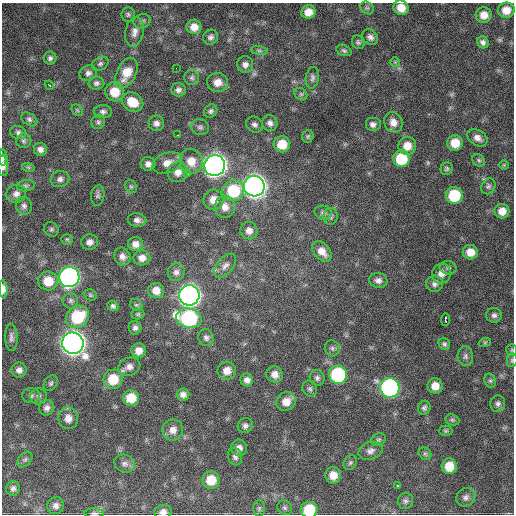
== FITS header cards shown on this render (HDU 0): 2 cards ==
NAXIS1  =                  512 / Axis length
NAXIS2  =                  512 / Axis length

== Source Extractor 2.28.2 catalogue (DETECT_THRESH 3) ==
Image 512 x 512 px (HDU 0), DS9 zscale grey, 1 PNG px = 1 image px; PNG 516 x 516 px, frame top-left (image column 1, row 512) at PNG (2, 3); each listed source drawn as its Kron ellipse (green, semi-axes under 4 px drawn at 4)
Background 857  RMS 25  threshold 74.7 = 3 sigma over >= 5 px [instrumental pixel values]
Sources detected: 167; all 167 listed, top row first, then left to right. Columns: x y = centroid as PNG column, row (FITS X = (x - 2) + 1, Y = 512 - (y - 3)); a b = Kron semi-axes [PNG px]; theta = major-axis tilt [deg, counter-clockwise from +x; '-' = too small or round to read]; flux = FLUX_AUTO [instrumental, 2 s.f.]
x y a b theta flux
367 8 7 6 - 3.7e+03
401 8 7 7 - 2.1e+04
506 10 8 7 - 2.0e+04
308 12 7 6 - 1.7e+04
128 14 7 7 - 3.8e+03
484 15 8 8 - 1.6e+04
142 21 9 7 17 4.6e+03
194 27 7 7 - 1.5e+04
134 32 15 9 79 1.2e+04
211 37 8 7 - 5.7e+03
370 37 8 7 - 6.7e+03
358 42 7 6 - 3.8e+03
483 42 6 5 - 5.8e+03
344 50 8 5 -23 3.6e+03
259 51 9 4 -8 3.7e+03
50 58 6 6 - 4.6e+03
395 62 5 5 - 2.2e+03
100 64 9 6 28 4.3e+03
245 65 8 8 - 7.7e+03
176 68 2 2 - 3.2e+03
88 73 9 7 26 6.6e+03
126 73 16 9 63 3.0e+04
192 78 7 7 - 4.6e+03
312 78 11 6 82 5.5e+03
218 82 10 9 - 1.6e+04
96 83 8 6 0 5.0e+03
49 85 5 3 - 5.8e+03
178 90 7 6 - 6.1e+03
115 92 9 9 - 3.3e+04
301 94 7 5 -43 3.1e+03
132 102 11 9 -31 3.2e+04
77 110 6 5 - 2.4e+03
211 111 7 6 - 4.2e+03
103 112 9 6 1 5.3e+03
29 119 9 6 -34 4.5e+03
98 122 7 6 - 3.9e+03
393 122 10 9 - 1.4e+04
156 123 8 7 - 7.7e+03
270 123 8 7 - 7.0e+03
373 124 8 7 - 6.8e+03
254 125 9 7 -36 6.1e+03
200 127 9 8 - 5.5e+03
18 132 8 6 -14 4.8e+03
178 135 3 2 - 2.1e+03
308 136 6 5 - 2.9e+03
477 138 11 7 -34 1.0e+04
24 141 8 7 - 4.5e+03
455 143 8 8 - 2.6e+04
282 144 8 8 - 3.0e+04
407 146 9 9 - 2.1e+04
40 149 7 6 - 7.2e+03
3 158 8 4 -88 4.2e+03
401 159 8 8 - 7.5e+04
479 160 7 5 -46 3.0e+03
191 161 12 11 - 2.3e+04
167 163 15 10 21 1.7e+04
148 164 7 7 - 7.5e+03
504 165 5 5 - 2.0e+03
3 166 10 5 -85 7.5e+03
215 166 10 10 - 1.5e+06
28 167 6 4 -18 2.6e+03
447 169 6 6 - 3.1e+03
178 172 10 10 - 1.3e+04
188 174 3 2 - 2.3e+03
60 179 9 8 - 7.0e+03
26 186 9 5 8 4.1e+03
254 186 10 10 - 1.6e+06
488 186 8 6 61 4.2e+03
131 187 7 5 -53 3.0e+03
233 191 11 10 - 8.1e+04
16 194 10 9 - 8.9e+03
98 195 10 6 80 4.6e+03
454 195 8 8 - 7.4e+04
213 200 10 10 - 1.8e+04
24 206 9 8 - 6.3e+03
225 207 11 10 - 1.4e+04
502 211 7 7 - 1.5e+04
323 213 9 7 -13 5.2e+03
331 216 8 7 - 4.9e+03
137 220 9 7 -8 7.1e+03
51 229 7 7 - 4.0e+03
249 231 9 8 - 1.0e+04
67 239 6 5 - 2.6e+03
90 242 8 7 - 8.9e+03
135 244 7 7 - 1.0e+04
322 251 11 8 -49 1.6e+04
470 252 7 7 - 1.8e+04
122 256 9 8 - 9.3e+03
142 258 8 7 - 1.1e+04
225 266 14 8 50 9.0e+03
448 268 8 6 -11 4.2e+03
176 272 9 8 - 7.7e+03
441 274 10 9 - 1.2e+04
69 277 10 10 - 8.1e+05
378 280 9 7 -10 7.3e+03
48 281 10 9 - 3.2e+04
434 284 8 8 - 6.7e+03
3 289 9 4 -88 9.4e+03
156 291 8 7 - 1.6e+04
90 295 7 5 -22 3.0e+03
189 295 10 10 - 1.3e+06
70 301 7 7 - 4.8e+03
136 305 7 5 -42 3.0e+03
113 306 5 5 - 4.0e+03
138 314 6 5 - 2.5e+03
494 315 8 7 - 5.5e+03
77 317 12 10 33 8.1e+04
189 318 13 9 -15 2.3e+05
445 319 6 3 87 1.0e+04
135 328 7 6 - 5.7e+03
11 337 13 6 -88 6.3e+03
206 338 8 7 - 5.5e+03
485 342 6 4 19 2.5e+03
73 343 11 10 - 1.9e+06
444 344 6 5 - 3.9e+03
332 348 8 7 - 4.7e+03
512 350 6 5 - 2.4e+03
139 351 7 7 - 1.3e+04
465 356 10 8 -81 5.9e+03
512 360 7 5 89 2.9e+03
129 367 11 9 23 9.7e+03
19 370 8 7 - 7.8e+03
227 371 9 9 - 1.5e+04
275 374 8 8 - 1.2e+04
338 375 9 9 - 1.6e+05
317 378 8 7 - 5.2e+03
113 379 9 9 - 4.1e+04
247 380 6 6 - 7.6e+03
490 381 7 5 -67 3.3e+03
51 383 8 6 54 3.8e+03
435 386 7 7 - 1.7e+04
390 388 10 9 - 4.7e+05
310 389 8 7 - 4.6e+03
183 394 6 6 - 7.0e+03
31 396 9 7 0 4.9e+03
39 396 8 8 - 4.9e+03
131 398 8 7 - 3.1e+04
286 402 10 9 - 1.7e+04
498 404 8 7 - 5.8e+03
47 408 8 7 - 7.0e+03
424 408 7 6 - 4.5e+03
68 418 11 9 -80 1.3e+04
452 420 7 5 -20 3.2e+03
245 426 7 7 - 5.8e+03
173 430 10 10 - 1.3e+04
446 431 7 5 0 3.0e+03
378 440 7 6 - 3.3e+03
239 448 8 8 - 9.4e+03
370 451 12 8 18 8.4e+03
425 454 7 5 -42 3.4e+03
235 456 9 7 -73 6.0e+03
25 460 9 6 48 4.2e+03
350 463 8 6 58 3.6e+03
125 464 10 8 -21 7.4e+03
449 466 8 7 - 2.9e+04
333 475 8 8 - 1.8e+04
211 480 8 8 - 3.3e+04
398 485 3 3 - 2.8e+04
13 488 7 6 - 5.2e+03
466 497 10 8 34 6.9e+03
405 501 8 7 - 5.0e+03
56 506 9 8 - 6.9e+03
259 508 8 6 89 3.6e+03
285 508 8 6 -44 4.0e+03
309 510 8 8 - 6.4e+04
163 512 9 7 6 8.9e+03
94 513 10 4 0 3.9e+03
At the frame edge (FLAGS 8, measured only in part): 9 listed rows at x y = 401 8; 3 158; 3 166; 3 289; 512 350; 512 360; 309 510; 163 512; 94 513